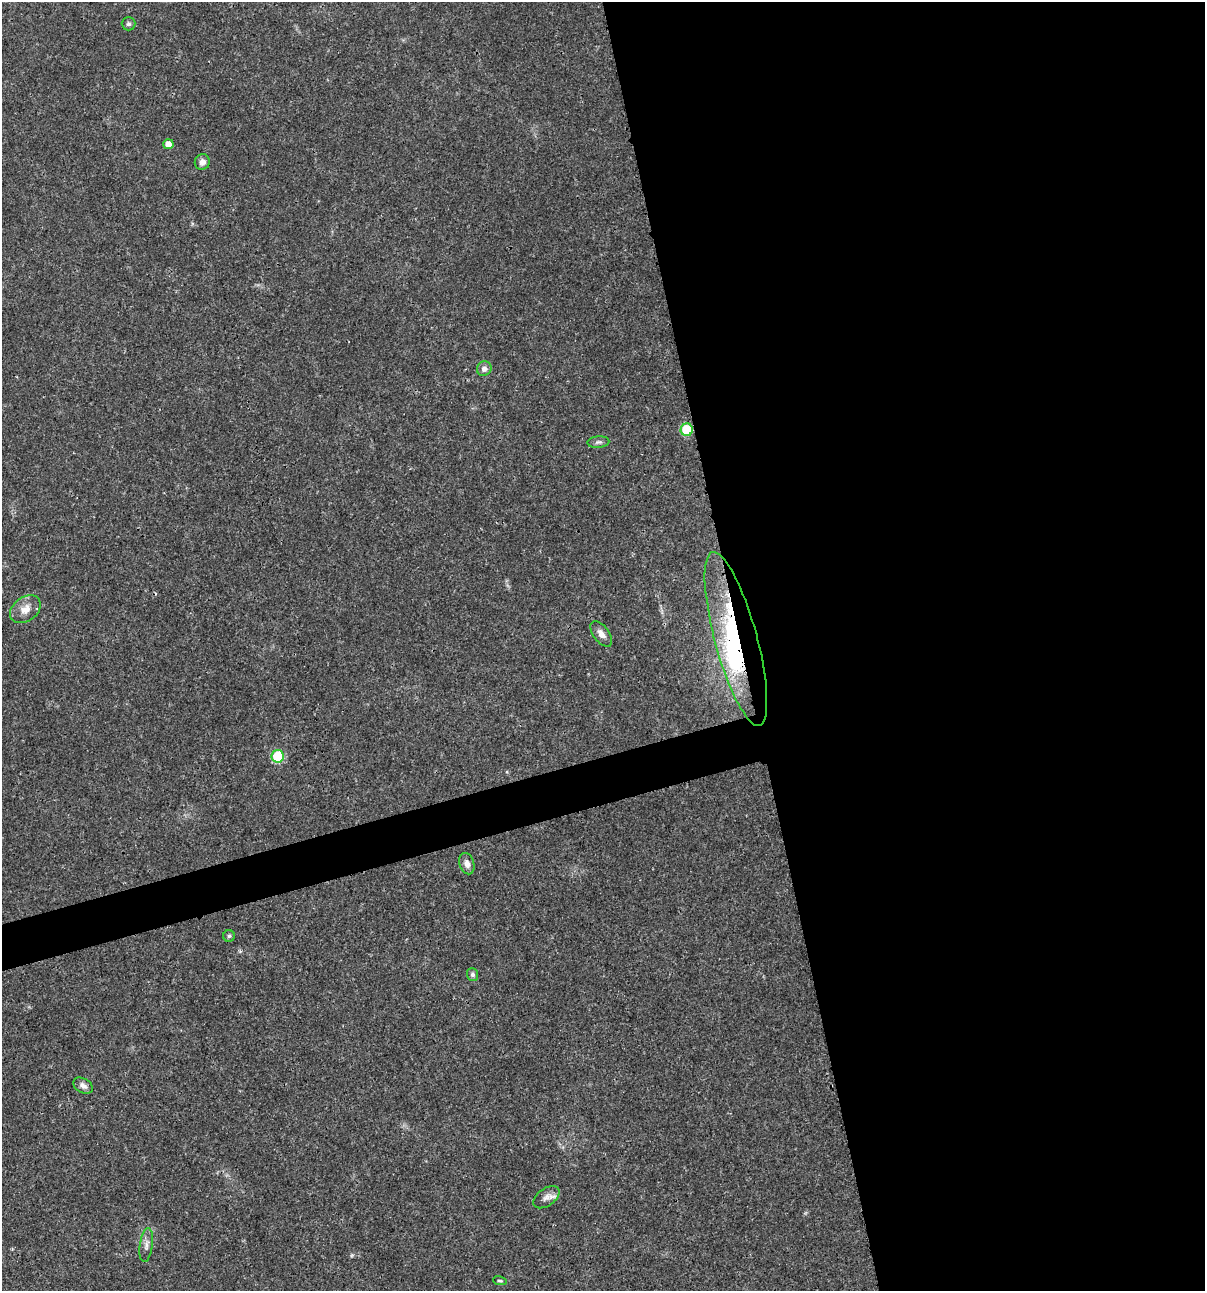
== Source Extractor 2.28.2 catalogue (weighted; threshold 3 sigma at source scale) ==
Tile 8 of 4 x 4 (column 4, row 2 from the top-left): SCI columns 3709-4911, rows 2581-3869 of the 4960 x 5159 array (HDU 1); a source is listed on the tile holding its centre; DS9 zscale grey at full resolution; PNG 1207 x 1293 px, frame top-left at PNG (2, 2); each listed source drawn as its Kron ellipse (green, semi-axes under 4 px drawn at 4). Shown black and unused: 41% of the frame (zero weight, under 3 of 4 exposures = <1% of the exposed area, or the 3 px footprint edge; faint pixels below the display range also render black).
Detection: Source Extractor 2.28.2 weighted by HDU 2 'WHT'; one run over the whole footprint, this tile lists its part. Background 0.017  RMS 0.0016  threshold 0.00737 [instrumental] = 3 sigma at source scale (4.5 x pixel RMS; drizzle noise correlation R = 1.50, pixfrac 1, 0.0396/0.0396 arcsec/px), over >= 5 px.
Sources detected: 18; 1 inside a brighter object's white glare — neither listed nor drawn; the other 17 listed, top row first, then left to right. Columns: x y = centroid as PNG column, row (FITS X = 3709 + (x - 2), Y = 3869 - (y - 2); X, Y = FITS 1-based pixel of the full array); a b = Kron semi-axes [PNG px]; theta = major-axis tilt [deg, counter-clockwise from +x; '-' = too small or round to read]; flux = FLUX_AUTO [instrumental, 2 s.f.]
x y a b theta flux
129 24 7 6 - 0.39
168 144 5 5 - 1.5
202 162 8 7 - 0.96
484 369 7 7 - 0.69
687 430 6 6 - 8.4
598 442 11 5 5 0.48
25 609 17 12 36 1.9
601 634 15 8 -53 1.2
736 639 90 21 -75 23
278 756 6 6 - 9.2
467 864 11 7 -72 0.95
229 936 6 5 - 0.32
473 974 6 5 - 0.47
83 1086 10 7 -31 0.8
546 1197 15 8 36 1
146 1245 17 6 83 0.99
500 1281 7 4 -12 0.26
Overlapping masked pixels (flux is a lower limit): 2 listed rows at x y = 687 430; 736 639